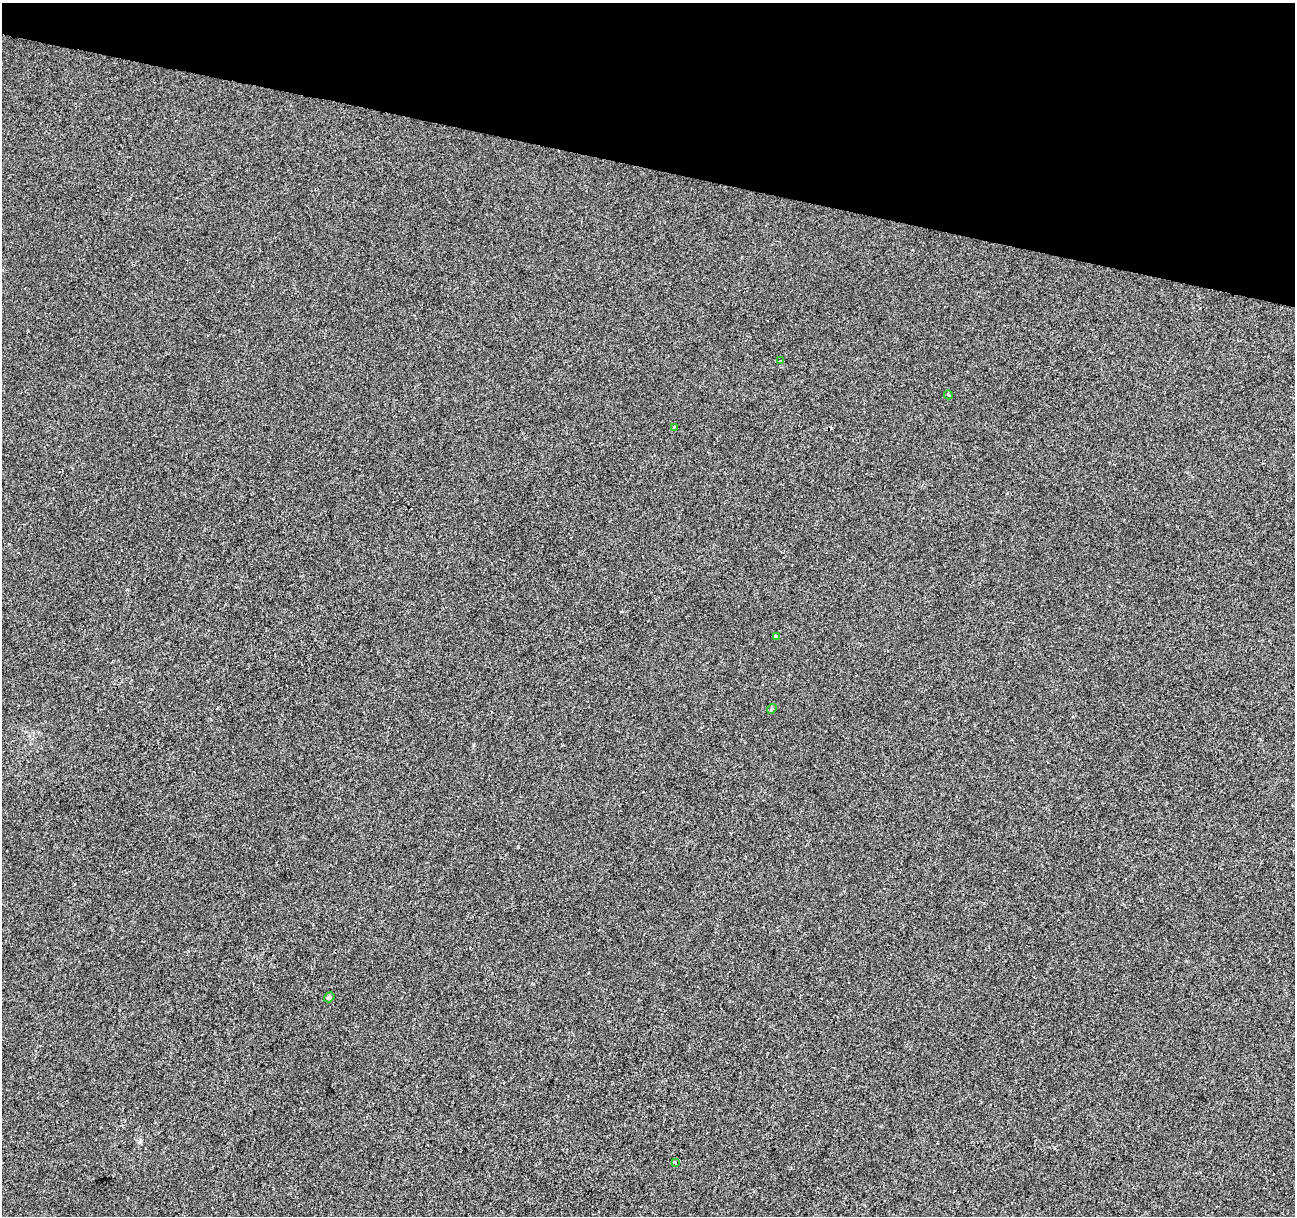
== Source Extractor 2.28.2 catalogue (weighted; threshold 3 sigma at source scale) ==
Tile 2 of 4 x 4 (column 2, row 1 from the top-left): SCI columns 1294-2586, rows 3864-5077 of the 5181 x 5359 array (HDU 1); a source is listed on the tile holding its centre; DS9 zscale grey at full resolution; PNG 1297 x 1218 px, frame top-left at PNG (2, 3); each listed source drawn as its Kron ellipse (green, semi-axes under 4 px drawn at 4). Shown black and unused: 14% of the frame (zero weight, under 2 of 3 exposures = <1% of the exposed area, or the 3 px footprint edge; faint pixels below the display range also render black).
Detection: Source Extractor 2.28.2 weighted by HDU 2 'WHT'; one run over the whole footprint, this tile lists its part. Background 1.13e-04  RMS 0.0042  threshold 0.0188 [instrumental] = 3 sigma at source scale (4.5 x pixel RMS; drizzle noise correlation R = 1.50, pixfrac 1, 0.0396/0.0396 arcsec/px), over >= 5 px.
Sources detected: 7; all 7 listed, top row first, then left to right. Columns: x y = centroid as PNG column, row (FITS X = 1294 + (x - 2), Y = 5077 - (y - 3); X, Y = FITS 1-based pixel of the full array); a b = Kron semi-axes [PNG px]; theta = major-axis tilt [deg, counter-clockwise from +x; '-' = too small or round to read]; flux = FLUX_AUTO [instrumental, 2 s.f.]
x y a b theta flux
781 361 3 2 - 0.75
948 395 4 3 - 0.48
674 427 4 3 - 0.49
776 637 4 3 - 1.7
772 709 5 4 - 0.52
329 997 5 4 - 0.94
675 1163 3 3 - 0.44